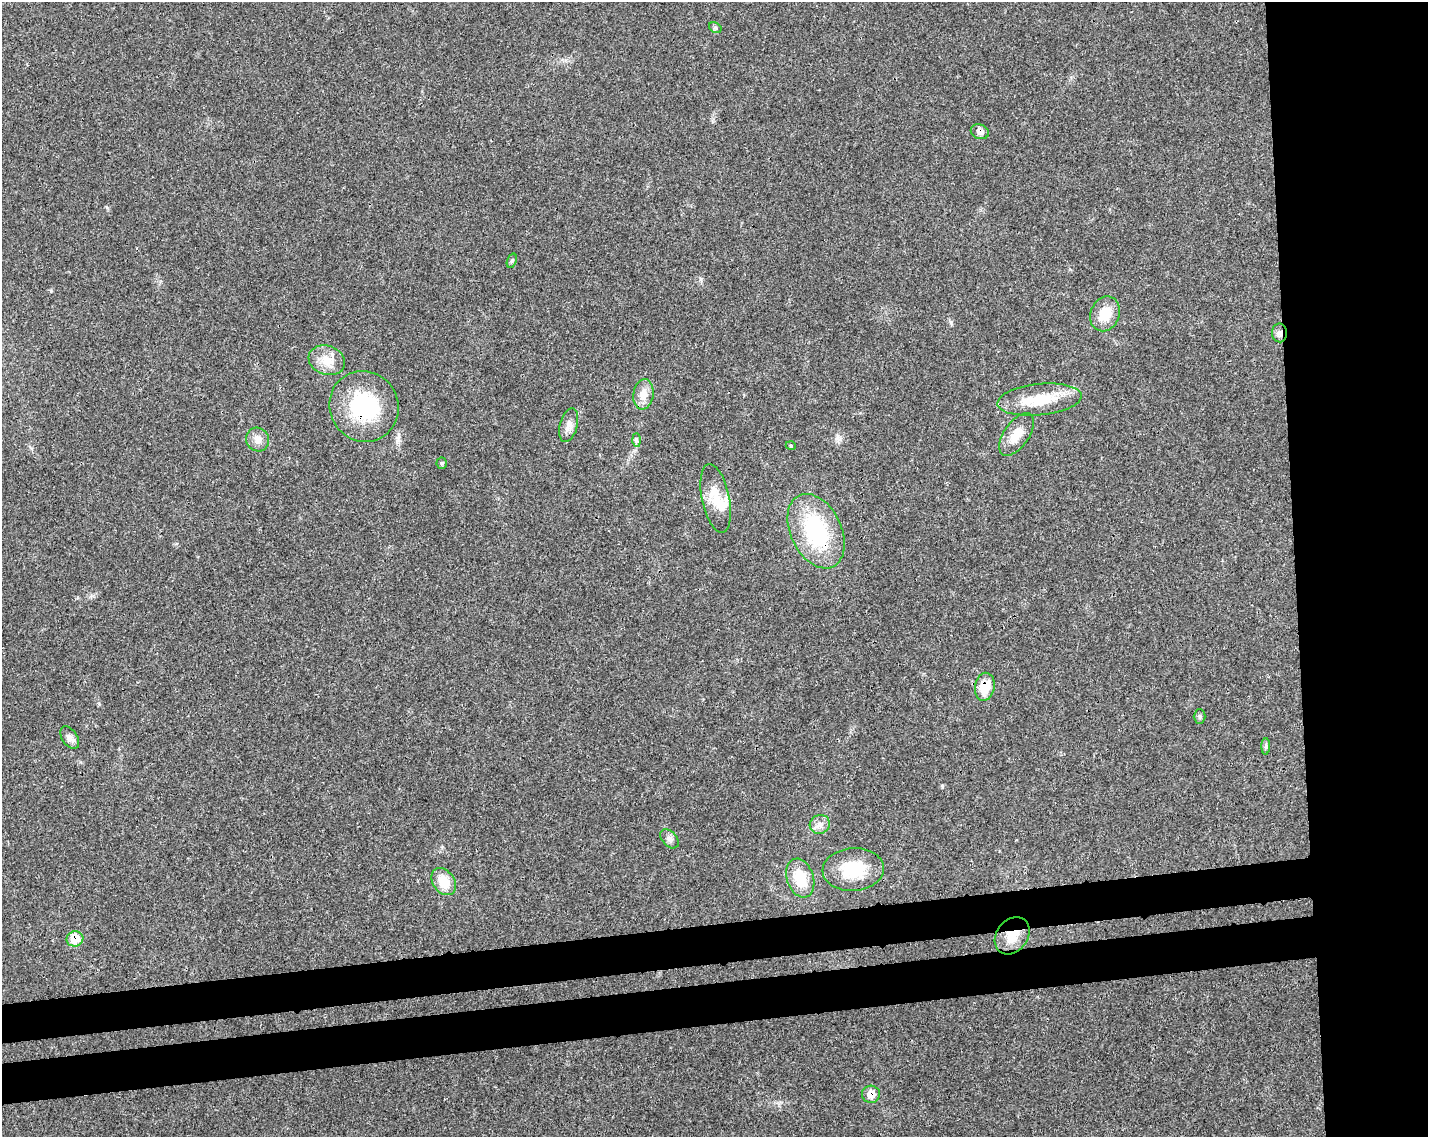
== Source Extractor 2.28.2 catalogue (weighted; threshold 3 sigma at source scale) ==
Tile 6 of 3 x 4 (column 3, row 2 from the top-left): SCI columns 2910-4335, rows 2324-3458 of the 4348 x 4649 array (HDU 1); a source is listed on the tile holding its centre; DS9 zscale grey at full resolution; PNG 1430 x 1139 px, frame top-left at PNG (2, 2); each listed source drawn as its Kron ellipse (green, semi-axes under 4 px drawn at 4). Shown black and unused: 16% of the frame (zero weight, under 3 of 4 exposures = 5% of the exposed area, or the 3 px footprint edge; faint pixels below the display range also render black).
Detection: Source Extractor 2.28.2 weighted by HDU 2 'WHT'; one run over the whole footprint, this tile lists its part. Background 0.025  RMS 0.0029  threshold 0.013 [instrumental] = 3 sigma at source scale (4.5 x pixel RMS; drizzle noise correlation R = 1.50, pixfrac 1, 0.0396/0.0396 arcsec/px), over >= 5 px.
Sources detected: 31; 1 inside a brighter object's white glare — neither listed nor drawn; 1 inside a brighter listed object's ellipse — not listed separately; the other 29 listed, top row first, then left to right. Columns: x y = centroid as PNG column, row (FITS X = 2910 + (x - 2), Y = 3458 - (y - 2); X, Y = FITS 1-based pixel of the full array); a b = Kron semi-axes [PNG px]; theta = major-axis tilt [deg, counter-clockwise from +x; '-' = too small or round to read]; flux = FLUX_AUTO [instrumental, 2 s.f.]
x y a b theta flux
715 28 7 4 -30 0.51
980 132 9 7 -22 1.7
512 261 7 4 70 0.47
1105 314 18 14 68 6.3
1280 333 9 7 -86 1.2
327 360 19 14 -19 4.6
643 394 15 10 82 3.6
1039 400 42 15 6 11
364 406 36 34 -61 24
569 425 17 8 75 2
1017 434 24 12 55 4.6
258 440 12 11 - 2.2
636 440 7 4 -89 0.54
791 446 5 3 - 0.26
442 463 5 5 - 0.45
716 498 35 13 -78 6.5
816 531 39 25 -64 28
985 687 14 10 80 6.5
1200 716 7 6 - 0.58
70 738 12 7 -56 1.4
1266 746 8 4 89 0.59
820 824 10 9 - 1.8
669 839 11 7 -48 1.2
853 869 31 21 4 12
800 878 20 13 -71 8
444 882 15 11 -54 6
1012 936 20 15 53 6
75 939 8 7 - 7.6
871 1094 9 8 - 3.6
Overlapping masked pixels (flux is a lower limit): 8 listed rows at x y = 980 132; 1280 333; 364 406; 816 531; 985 687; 1012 936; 75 939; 871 1094
Unlisted compact peaks at least as high as the median listed source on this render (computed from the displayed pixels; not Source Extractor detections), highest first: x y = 942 786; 51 291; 107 208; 951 322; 701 279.